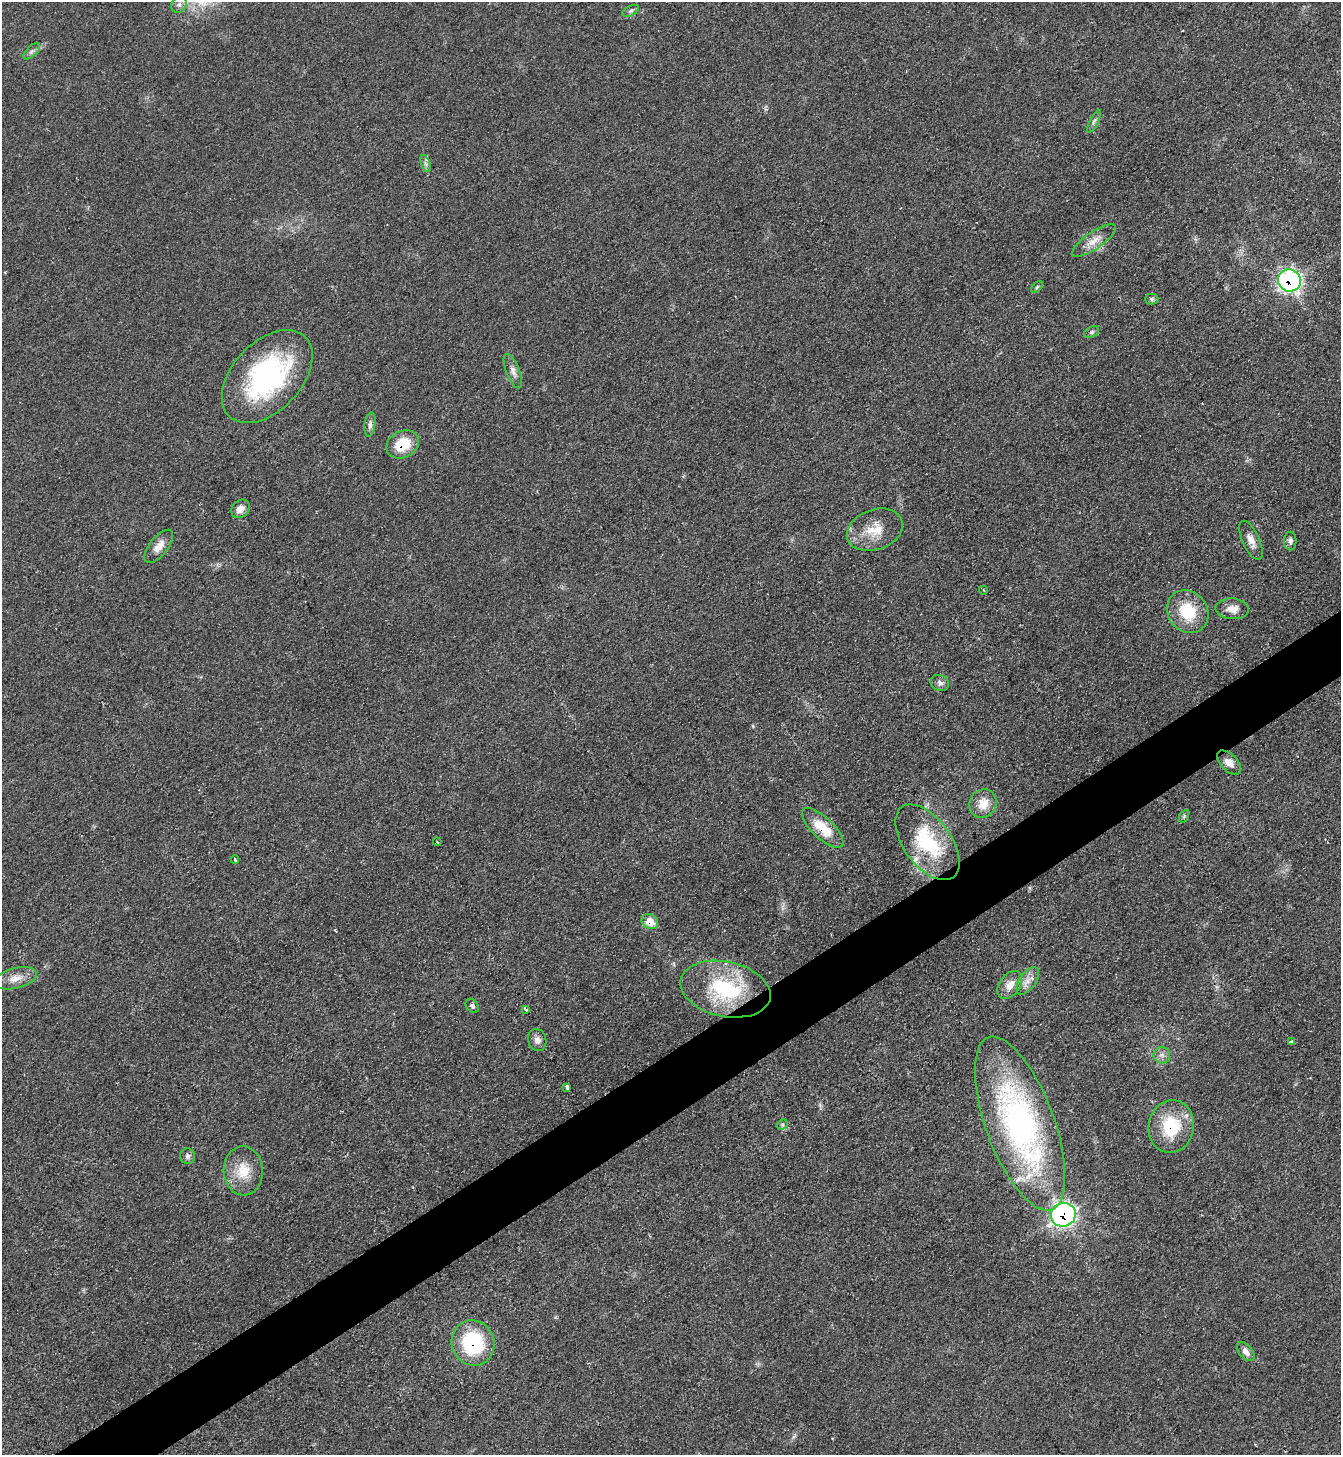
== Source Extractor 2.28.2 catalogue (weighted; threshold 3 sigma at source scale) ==
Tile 7 of 4 x 4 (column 3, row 2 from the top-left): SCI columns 2832-4170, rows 2905-4357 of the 5801 x 5809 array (HDU 1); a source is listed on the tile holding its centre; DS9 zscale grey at full resolution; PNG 1343 x 1457 px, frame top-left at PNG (2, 2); each listed source drawn as its Kron ellipse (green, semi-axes under 4 px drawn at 4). Shown black and unused: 4% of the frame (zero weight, under 2 of 3 exposures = <1% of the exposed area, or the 3 px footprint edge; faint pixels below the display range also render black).
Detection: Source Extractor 2.28.2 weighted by HDU 2 'WHT'; one run over the whole footprint, this tile lists its part. Background 0.0505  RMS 0.0069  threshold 0.0312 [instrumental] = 3 sigma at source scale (4.5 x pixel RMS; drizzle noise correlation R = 1.50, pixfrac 1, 0.05/0.05 arcsec/px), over >= 5 px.
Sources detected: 51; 1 cosmic-ray / hot-pixel residue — neither listed nor drawn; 1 inside a brighter listed object's ellipse — not listed separately; the other 49 listed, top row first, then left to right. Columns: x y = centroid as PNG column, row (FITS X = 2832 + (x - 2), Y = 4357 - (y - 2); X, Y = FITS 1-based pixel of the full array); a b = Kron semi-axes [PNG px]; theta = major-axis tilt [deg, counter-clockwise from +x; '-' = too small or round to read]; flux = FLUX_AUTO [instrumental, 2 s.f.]
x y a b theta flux
179 5 9 7 56 3
630 11 9 5 26 1.7
32 51 10 5 44 2.2
1094 121 12 4 63 1.9
426 164 9 4 -71 1.8
1094 241 26 8 34 8.2
1289 280 11 11 - 190
1037 287 7 4 45 1.1
1152 299 6 5 - 1.5
1092 332 8 5 26 1.5
513 371 18 6 -68 4.5
267 377 55 34 47 120
370 425 12 5 81 2.6
403 444 17 13 29 21
240 509 10 8 47 5.6
875 530 29 20 20 18
1251 540 21 8 -65 6
1290 541 9 6 89 2.6
159 546 20 9 52 7.1
983 590 4 3 - 0.6
1232 609 17 10 -3 6.7
1188 612 22 19 -52 28
940 683 9 8 - 2.9
1229 763 15 8 -45 5.6
983 803 15 13 64 11
1184 816 7 4 58 1
823 828 27 10 -44 20
437 842 4 2 - 0.74
927 842 43 23 -54 50
235 859 4 2 - 1.8
650 922 8 7 - 9.9
16 978 22 10 14 8.5
1028 981 16 8 54 5.8
1010 985 15 10 54 7.3
725 989 46 27 -12 61
472 1006 8 6 -50 1.8
526 1009 4 3 - 3.2
537 1040 11 9 -77 3.9
1291 1042 3 3 - 16
1162 1055 8 8 - 2.9
567 1087 4 3 - 3.4
1020 1124 92 34 -70 210
782 1125 6 4 47 1.1
1171 1126 26 22 80 35
187 1156 8 7 - 2.2
243 1171 24 19 -87 17
1063 1215 12 11 - 200
473 1343 23 21 -66 56
1246 1352 11 6 -51 3.6
Overlapping masked pixels (flux is a lower limit): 7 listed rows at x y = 1289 280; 403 444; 823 828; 650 922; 1171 1126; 1063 1215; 473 1343